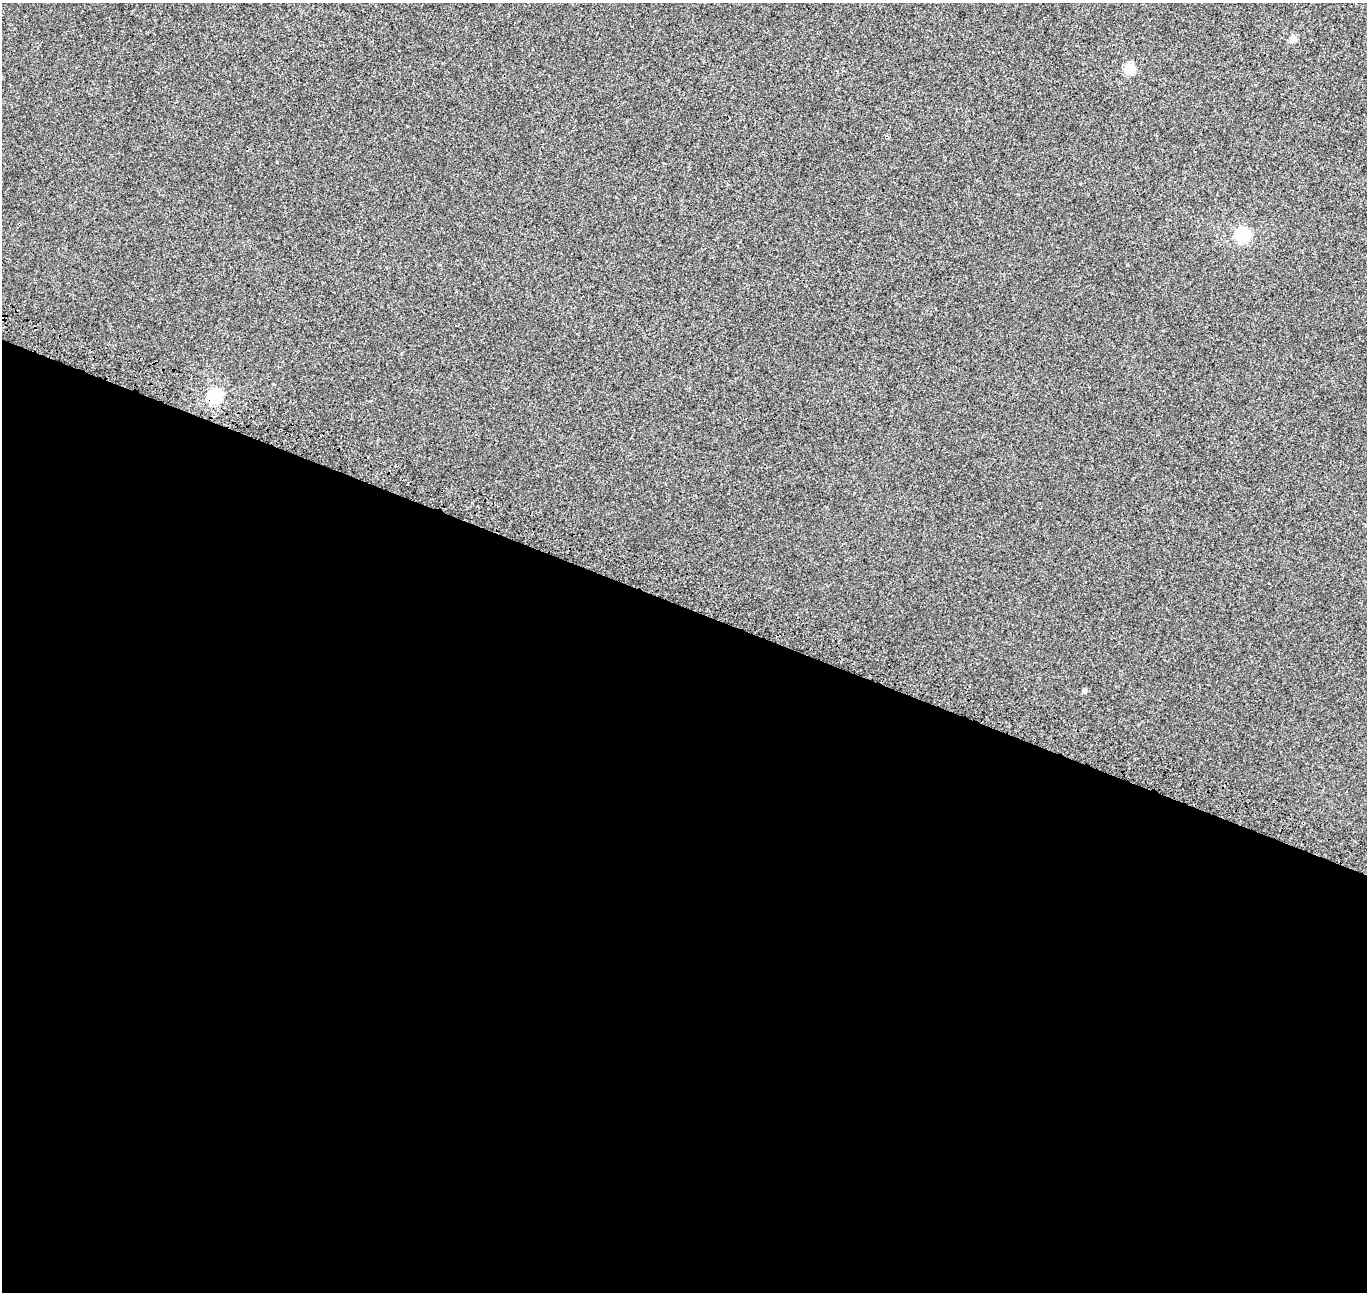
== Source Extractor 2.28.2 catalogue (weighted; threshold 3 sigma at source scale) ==
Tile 14 of 4 x 4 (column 2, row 4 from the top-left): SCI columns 1503-2867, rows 327-1616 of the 5742 x 5874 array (HDU 1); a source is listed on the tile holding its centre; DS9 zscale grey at full resolution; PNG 1369 x 1294 px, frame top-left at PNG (2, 3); no overlay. Shown black and unused: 53% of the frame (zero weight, under 3 of 4 exposures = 9% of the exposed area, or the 3 px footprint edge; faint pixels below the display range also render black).
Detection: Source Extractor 2.28.2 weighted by HDU 2 'WHT'; one run over the whole footprint, this tile lists its part. Background 0.001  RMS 0.0029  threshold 0.0131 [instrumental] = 3 sigma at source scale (4.5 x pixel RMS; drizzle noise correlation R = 1.50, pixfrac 1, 0.0396/0.0396 arcsec/px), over >= 5 px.
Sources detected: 5; all 5 listed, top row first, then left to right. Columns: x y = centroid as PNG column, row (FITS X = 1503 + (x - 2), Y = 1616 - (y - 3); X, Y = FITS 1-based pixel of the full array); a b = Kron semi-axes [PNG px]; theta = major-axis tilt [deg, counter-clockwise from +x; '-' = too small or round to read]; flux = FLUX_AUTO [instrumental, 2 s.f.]
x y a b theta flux
1293 39 5 4 - 4.7
1130 69 5 5 - 19
1243 234 6 6 - 51
215 396 6 6 - 54
1084 691 5 4 - 0.89
Overlapping masked pixels (flux is a lower limit): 1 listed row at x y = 215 396